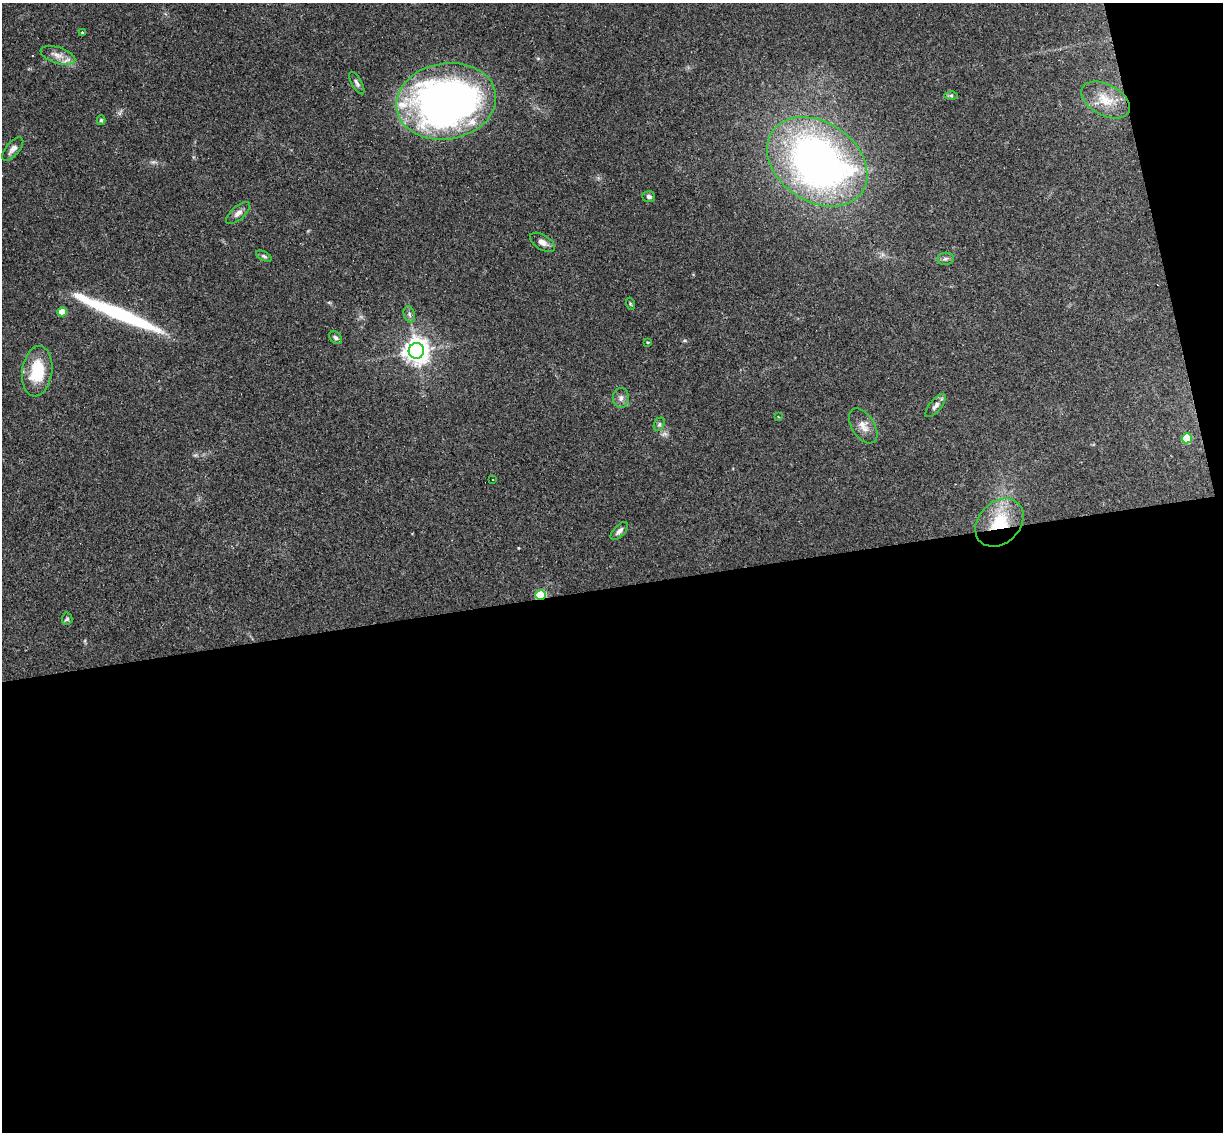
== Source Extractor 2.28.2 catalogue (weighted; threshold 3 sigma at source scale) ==
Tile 16 of 4 x 4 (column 4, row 4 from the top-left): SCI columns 3720-4940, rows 152-1281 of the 4999 x 4935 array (HDU 1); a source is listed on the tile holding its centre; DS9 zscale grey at full resolution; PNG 1225 x 1134 px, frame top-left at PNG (2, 3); each listed source drawn as its Kron ellipse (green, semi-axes under 4 px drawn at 4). Shown black and unused: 50% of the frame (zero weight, under 3 of 4 exposures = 6% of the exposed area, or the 3 px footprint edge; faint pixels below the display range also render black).
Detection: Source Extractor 2.28.2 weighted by HDU 2 'WHT'; one run over the whole footprint, this tile lists its part. Background 0.163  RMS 0.0072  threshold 0.0322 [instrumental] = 3 sigma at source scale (4.5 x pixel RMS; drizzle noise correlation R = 1.50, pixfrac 1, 0.05/0.05 arcsec/px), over >= 5 px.
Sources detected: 37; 1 inside a brighter object's white glare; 1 cosmic-ray / hot-pixel residue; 1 long thin detection or spike segment (spike, bleed or trail) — neither listed nor drawn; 2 inside a brighter listed object's ellipse — not listed separately; the other 32 listed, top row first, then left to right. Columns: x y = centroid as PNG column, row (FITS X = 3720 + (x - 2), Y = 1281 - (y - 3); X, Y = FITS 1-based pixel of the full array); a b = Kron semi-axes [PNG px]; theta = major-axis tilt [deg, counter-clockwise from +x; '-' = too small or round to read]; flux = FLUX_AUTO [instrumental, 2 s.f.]
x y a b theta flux
82 32 3 3 - 0.95
58 55 18 8 -17 6.5
357 83 12 5 -61 2.2
951 95 6 4 0 1.2
1106 100 26 15 -28 16
446 101 50 38 9 410
101 120 5 4 - 0.99
13 149 14 6 49 3.9
817 162 54 39 -34 370
649 197 6 5 - 1.7
238 213 15 6 41 3.6
542 242 14 7 -32 4.3
264 256 8 4 -25 1.6
945 259 8 6 2 1.9
631 304 6 4 -70 0.87
62 312 5 4 - 11
409 314 8 5 -73 1.8
335 338 7 5 -45 1.7
647 342 4 3 - 0.68
416 351 8 7 - 700
37 371 25 15 82 27
621 398 10 8 90 3.4
936 406 14 6 50 3.1
778 417 4 3 - 0.6
659 424 7 5 61 1.4
863 426 19 11 -58 6.7
1187 438 5 5 - 27
492 479 2 2 - 0.7
999 523 27 20 45 34
619 531 11 5 46 2.7
541 595 5 4 - 51
67 619 6 5 - 1.2
Overlapping masked pixels (flux is a lower limit): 2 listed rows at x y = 999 523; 541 595